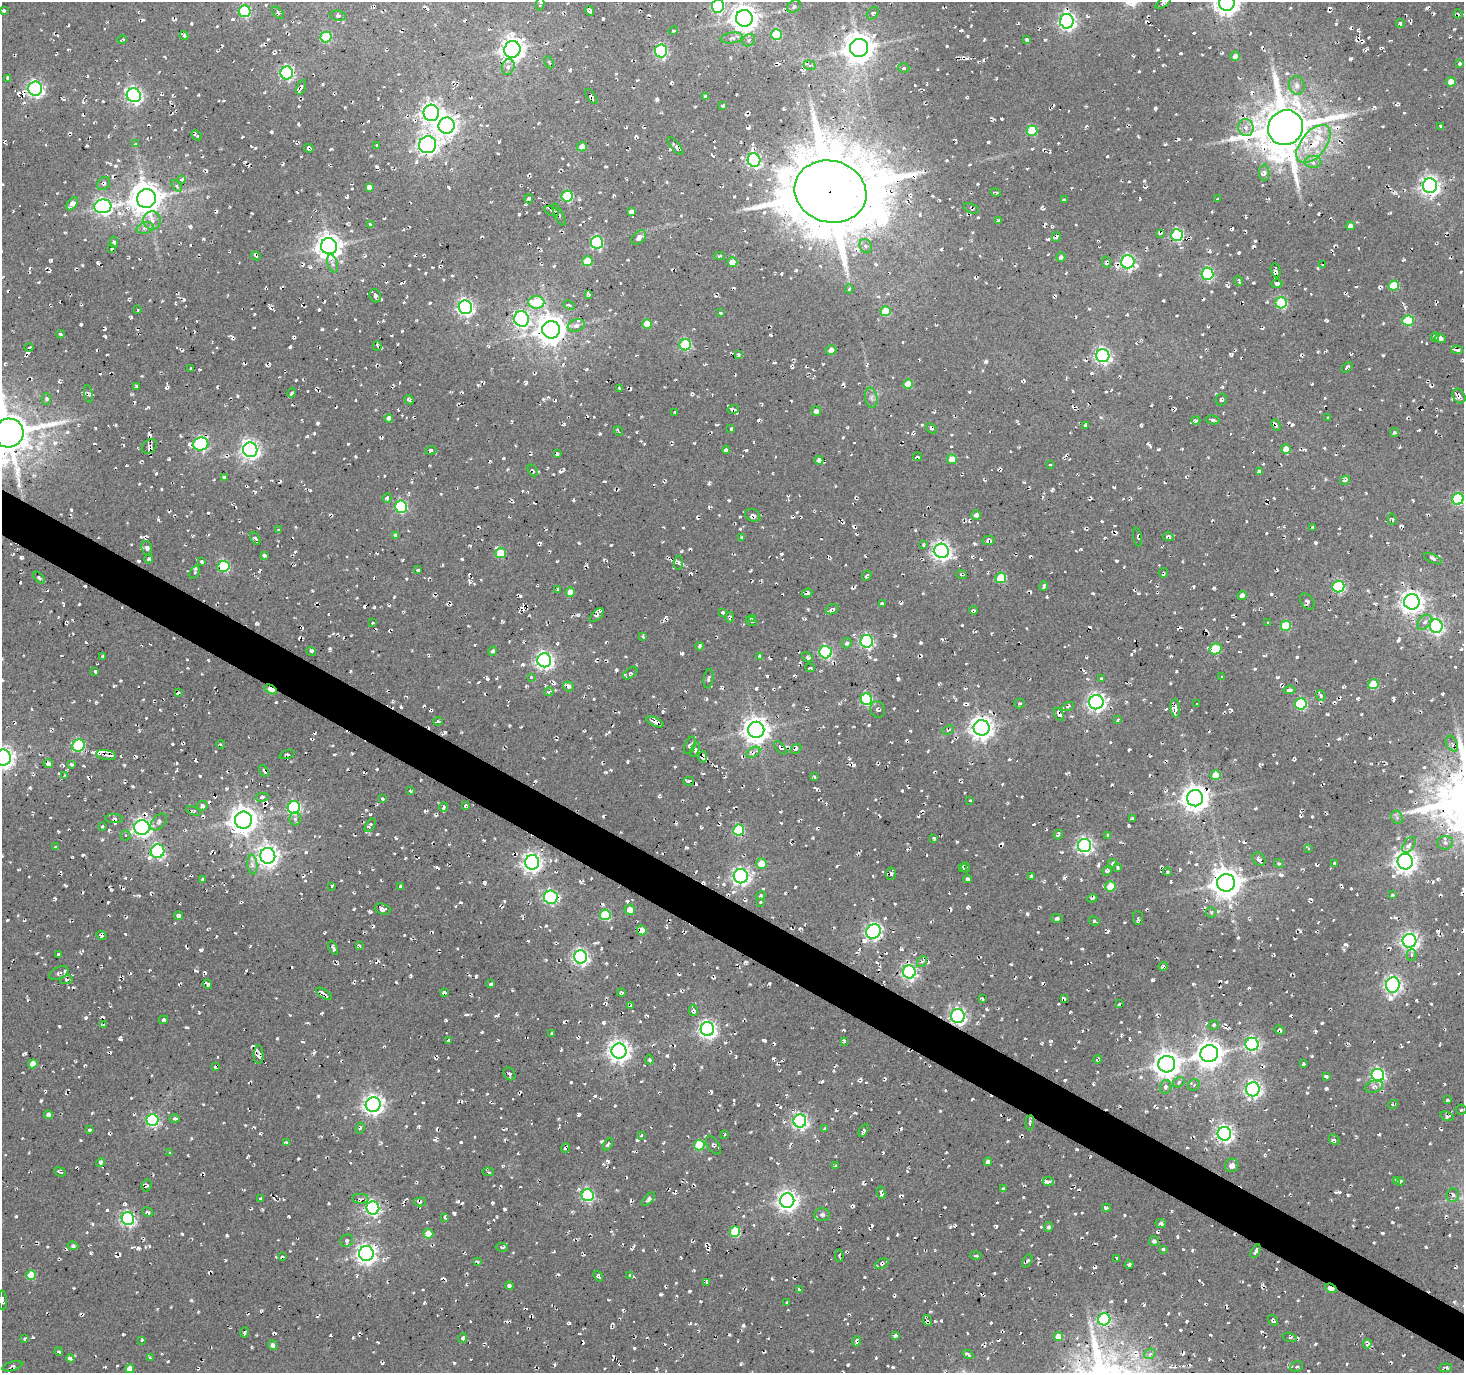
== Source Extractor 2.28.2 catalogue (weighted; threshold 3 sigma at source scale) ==
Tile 6 of 4 x 4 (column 2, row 2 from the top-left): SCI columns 1463-2924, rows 2931-4301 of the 5853 x 5930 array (HDU 1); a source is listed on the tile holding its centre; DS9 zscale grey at full resolution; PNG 1466 x 1375 px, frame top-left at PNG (2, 2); each listed source drawn as its Kron ellipse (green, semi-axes under 4 px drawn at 4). Shown black and unused: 3% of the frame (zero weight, under 2 of 3 exposures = <1% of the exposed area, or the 3 px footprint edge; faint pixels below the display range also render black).
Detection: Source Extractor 2.28.2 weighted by HDU 2 'WHT'; one run over the whole footprint, this tile lists its part. Background 0.0081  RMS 0.0091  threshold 0.0408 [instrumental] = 3 sigma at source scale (4.5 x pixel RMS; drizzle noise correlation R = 1.50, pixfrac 1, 0.0396/0.0396 arcsec/px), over >= 5 px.
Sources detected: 1628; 56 cosmic-ray / hot-pixel residue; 4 long thin detections or spike segments (spike, bleed or trail) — neither listed nor drawn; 15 inside a brighter listed object's ellipse — not listed separately; of the other 1553, all 500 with FLUX_AUTO >= 1.73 (the completeness limit of this list) listed and drawn (1053 fainter detections not listed), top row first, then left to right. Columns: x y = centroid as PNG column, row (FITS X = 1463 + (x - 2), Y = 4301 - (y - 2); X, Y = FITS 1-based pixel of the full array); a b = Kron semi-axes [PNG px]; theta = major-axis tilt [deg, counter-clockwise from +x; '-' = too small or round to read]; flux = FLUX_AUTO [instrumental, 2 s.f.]
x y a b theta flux
1163 3 8 3 35 2.2
1227 3 8 7 - 840
540 4 6 3 80 2.5
718 6 6 6 - 120
794 6 7 5 30 2.3
4 11 4 3 - 2.2
245 11 6 6 - 83
590 11 5 4 - 3.6
278 13 7 4 -48 2.1
873 13 7 5 49 2.1
1458 14 5 3 - 1.7
338 16 8 5 -8 2.4
744 18 8 8 - 1100
1067 21 7 6 - 330
1400 24 4 3 - 2.3
673 31 5 4 - 1.8
776 34 5 5 - 39
184 36 4 3 - 2.7
326 37 5 5 - 66
732 38 11 5 8 3.7
1027 39 4 3 - 2.2
122 40 5 3 - 2.1
749 40 7 5 43 2.7
859 48 9 9 - 1500
512 49 8 8 - 790
661 51 6 6 - 130
1235 56 5 5 - 4.2
549 62 6 4 -65 1.9
1460 63 4 3 - 2
810 65 6 4 -19 2.8
508 67 8 6 72 3
903 68 6 4 1 1.7
287 73 6 6 - 150
7 78 4 3 - 1.8
1451 82 5 4 - 13
1297 85 9 7 -76 4.4
301 87 8 3 70 2.7
35 89 7 7 - 280
134 95 7 6 - 280
591 96 8 4 -56 2.3
706 96 4 4 - 1.8
723 105 4 3 - 2
431 113 8 8 - 490
447 125 8 8 - 540
1441 127 4 3 - 1.8
1246 128 8 7 - 5.3
1286 128 18 17 - 4800
1032 131 5 5 - 46
197 135 6 3 -45 2.5
135 144 3 3 - 1.8
1313 144 22 12 51 29
377 145 4 3 - 2.1
427 145 8 8 - 440
675 146 11 4 -50 3.6
582 147 5 5 - 6.1
309 148 5 4 - 2.1
754 160 7 6 - 180
1313 162 8 6 -2 3.9
1264 173 8 5 89 3.6
181 179 4 3 - 1.8
104 183 7 5 49 2.2
177 186 6 4 -52 1.9
1430 186 7 7 - 480
369 187 4 4 - 4.2
830 192 36 31 -14 9900
996 192 5 3 - 2.5
567 196 5 5 - 64
146 199 9 9 - 1800
529 199 4 4 - 3.6
1218 199 4 2 - 1.8
1064 200 4 3 - 2.4
72 204 7 4 52 7
103 206 8 7 - 260
971 209 8 4 -25 1.8
552 211 8 4 -28 3.1
631 212 4 4 - 4
559 215 12 4 -63 3
998 220 3 3 - 2.2
152 221 9 9 - 6.3
370 225 4 3 - 1.8
1350 226 4 4 - 4.3
145 228 9 5 14 3.5
1160 233 4 3 - 2.9
1177 235 6 6 - 120
639 237 9 5 44 4
1056 237 5 3 - 2.9
114 242 6 3 -82 2.2
597 242 6 6 - 110
329 246 8 8 - 960
866 246 7 6 - 3.2
112 248 3 2 - 1.9
256 256 5 3 - 2.2
719 256 5 3 - 2
1061 257 4 4 - 2.9
587 261 5 5 - 23
732 262 5 5 - 8.8
1106 262 6 3 -79 2
1128 262 7 6 - 200
333 264 9 5 -73 3.2
1323 265 4 3 - 1.7
1276 271 7 5 -75 3.5
1207 274 6 6 - 130
1239 281 5 3 - 1.9
1277 284 5 3 - 3.4
1394 285 5 5 - 33
849 289 4 3 - 1.9
588 294 4 3 - 1.9
375 296 6 5 - 3.9
536 302 8 6 -4 40
1281 303 5 5 - 76
569 305 6 3 -27 2.2
465 307 7 6 - 290
138 310 3 3 - 1.7
886 311 5 5 - 28
720 312 4 3 - 2.3
522 319 8 7 - 260
1408 321 5 5 - 66
647 324 5 5 - 17
576 325 8 6 20 3.9
551 330 9 9 - 1400
61 334 4 3 - 2.9
1435 337 4 3 - 2.4
1440 338 5 4 - 3.3
685 345 6 5 - 86
377 346 5 4 - 2.6
29 347 4 3 - 1.8
831 350 5 5 - 4.9
1457 350 6 3 -1 2.9
738 355 3 3 - 3.1
1103 356 7 6 - 260
1347 367 6 3 40 3
191 368 3 3 - 1.8
908 384 5 4 - 14
136 386 4 3 - 2.1
619 388 4 3 - 1.9
292 393 5 3 - 3.1
88 394 9 4 -80 2.4
1459 396 8 6 -58 4.1
871 398 10 6 -80 3.4
46 399 5 4 - 2.2
409 400 5 3 - 3.2
1221 400 6 5 - 2.9
733 409 6 3 2 2.4
816 411 5 5 - 3.6
675 412 4 3 - 2.1
389 418 4 4 - 4.3
1328 418 4 3 - 1.8
1196 420 4 3 - 2.4
1213 420 7 4 -12 2.4
1085 425 4 3 - 2.5
1276 425 6 3 -64 2.9
931 428 6 3 -40 1.9
731 429 3 3 - 1.8
618 431 5 2 - 2
9 433 15 14 - 3500
1394 433 4 4 - 1.8
201 444 7 6 - 160
149 446 8 6 41 2.4
1286 449 5 5 - 8.3
250 450 7 7 - 450
431 450 5 4 - 2.1
726 450 4 4 - 2.5
557 453 3 3 - 1.8
918 457 4 3 - 1.9
952 459 5 5 - 12
819 460 4 4 - 4.1
1050 465 3 3 - 1.9
533 470 6 3 -56 1.9
1259 472 4 4 - 2.9
224 477 3 3 - 1.8
1345 480 5 4 - 2.2
387 498 5 4 - 2.4
1458 499 6 5 - 90
401 507 6 6 - 110
753 515 8 6 -28 3.2
976 515 5 4 - 3.2
1392 519 6 3 -74 2.1
1312 527 4 3 - 2.3
278 530 4 3 - 2
396 535 4 4 - 1.7
742 537 3 3 - 2
1138 537 10 4 -79 1.8
1168 537 5 3 - 1.9
255 539 7 3 -60 3.4
989 540 6 4 14 3.9
924 545 3 3 - 2.2
147 548 7 5 -80 2.7
942 551 7 7 - 440
501 553 5 5 - 26
264 555 4 3 - 2
149 559 4 3 - 1.8
1433 559 10 4 -25 2.4
202 561 4 3 - 1.9
678 563 7 4 84 2.4
224 566 6 5 - 84
418 570 3 3 - 1.9
194 572 6 4 65 1.9
1164 573 5 3 - 1.7
961 574 5 3 - 1.9
867 576 5 3 - 2.6
39 578 7 4 -44 1.9
1001 578 5 5 - 38
1044 586 5 3 - 2.9
1338 586 6 6 - 110
558 589 3 3 - 2.5
570 592 5 4 - 8.2
807 593 5 3 - 2.9
1242 595 4 4 - 5.5
1307 601 9 6 -52 3.4
1412 602 8 7 - 650
882 604 4 3 - 1.8
832 609 7 5 18 3
973 610 4 3 - 1.9
722 612 3 3 - 1.8
597 615 9 4 44 2.6
730 617 5 4 - 3
753 618 4 4 - 2.2
751 621 6 3 -36 2.4
1268 622 4 3 - 2
1424 622 8 6 51 3.6
372 623 3 3 - 2.2
1286 626 5 5 - 38
1436 626 7 6 - 220
643 637 3 3 - 2.5
867 641 6 6 - 150
847 643 5 5 - 2.1
700 646 4 4 - 1.8
1215 649 6 5 - 44
311 651 5 4 - 2.1
493 651 5 4 - 2.1
825 652 6 6 - 130
103 656 4 4 - 3.2
759 656 3 3 - 1.7
808 657 6 4 -33 1.9
544 660 7 7 - 380
810 668 5 3 - 1.9
95 671 3 3 - 1.9
630 673 8 4 36 1.8
531 677 4 3 - 2
1222 677 3 3 - 1.9
709 679 10 4 81 2.4
1101 679 3 3 - 1.9
1373 684 5 5 - 30
569 686 5 5 - 3.4
271 689 6 4 -30 14
1289 690 6 4 6 3.1
549 692 5 3 - 1.8
178 693 4 2 - 1.7
1321 695 5 4 - 3.2
866 699 6 5 - 94
1096 702 7 7 - 400
1019 703 5 5 - 1.9
1197 703 3 3 - 1.8
1301 704 6 5 - 73
1068 707 6 3 26 1.8
1175 708 9 5 -86 4.5
878 709 8 7 - 2.5
1059 714 7 4 -58 3.4
1118 720 4 3 - 1.9
438 721 5 2 - 1.8
655 722 9 4 -24 4.3
981 728 8 8 - 770
756 730 8 8 - 990
948 730 6 4 25 2.5
220 744 4 3 - 2.2
1452 744 8 5 -61 3
690 745 9 5 69 4
79 746 6 6 - 89
780 748 8 4 -49 2.3
695 749 8 3 72 2
796 749 6 4 38 2.1
753 752 7 5 32 4.3
287 754 8 4 17 2
106 755 10 5 -10 5.5
3 757 8 8 - 550
703 757 6 4 85 4.1
48 763 5 4 - 7.5
71 765 3 3 - 2
264 771 6 3 -55 3.4
1216 775 5 5 - 15
65 776 4 3 - 2
814 777 3 3 - 2.3
688 781 5 3 - 2.7
410 791 3 3 - 1.8
262 797 6 4 11 2.6
1195 798 8 8 - 1000
382 799 4 3 - 2.1
970 800 3 3 - 1.8
465 805 3 3 - 2.3
202 806 5 5 - 3
294 807 6 6 - 120
443 807 5 4 - 2.5
194 811 8 4 -24 2.3
1397 817 7 5 -67 2.5
1132 818 4 3 - 2
114 819 9 4 -4 2.6
295 819 6 5 - 2.6
243 820 8 8 - 1100
159 822 10 6 46 3.6
370 825 7 4 59 2.1
102 827 3 3 - 1.8
142 828 7 7 - 380
739 830 5 5 - 65
1058 834 5 4 - 2.3
1108 835 4 4 - 2.2
125 836 5 5 - 1.8
933 838 4 3 - 2.2
1445 843 8 6 8 4.1
1409 845 9 5 53 3.5
1084 846 6 6 - 290
55 847 4 3 - 1.9
1308 848 3 3 - 2.1
158 851 7 6 - 160
268 856 8 7 - 620
1259 859 7 5 -50 3.8
532 862 7 7 - 470
1405 862 8 7 - 690
1112 863 4 3 - 1.9
1279 863 5 4 - 1.9
1335 863 4 3 - 2.2
761 864 5 5 - 19
252 865 10 5 -84 3.6
963 867 4 2 - 1.8
965 867 5 2 - 2.2
1117 867 3 3 - 2.4
1107 871 5 4 - 2.7
1168 872 4 4 - 1.7
891 874 6 5 - 2.7
741 876 7 7 - 350
1031 876 4 3 - 2.8
968 879 4 4 - 3.3
202 880 4 3 - 2
1226 883 9 9 - 1500
332 886 3 3 - 2
401 886 4 3 - 3.4
1110 886 5 5 - 22
761 895 5 3 - 2
1393 895 3 3 - 2
551 897 7 6 - 160
1092 898 5 3 - 2.3
761 902 3 3 - 2.3
383 909 8 5 -17 4
630 910 5 5 - 7.7
1211 912 5 5 - 2.5
605 915 5 5 - 56
178 916 4 4 - 2.2
1057 918 6 4 -5 2.1
1138 918 7 5 -82 2.4
1094 921 5 3 - 2.7
642 930 5 4 - 9
873 931 8 6 42 300
101 935 5 3 - 1.9
1409 941 7 7 - 350
359 945 3 3 - 2.3
333 948 7 3 -63 2.6
59 955 4 3 - 1.8
1412 955 5 5 - 2.4
581 957 6 6 - 280
922 962 6 4 50 1.8
1163 966 4 3 - 2.4
909 972 6 6 - 240
59 973 10 5 26 3.9
67 980 7 4 13 2.6
208 984 5 3 - 2.4
491 984 4 3 - 1.8
1393 985 8 6 84 310
444 992 4 3 - 2.5
621 993 4 3 - 1.7
324 994 9 3 -33 4.8
982 999 4 3 - 2.3
1064 999 4 3 - 2.1
1119 1004 4 3 - 2.3
631 1006 4 3 - 2
693 1010 5 5 - 2.7
958 1016 7 7 - 270
163 1020 5 3 - 2.7
103 1025 3 3 - 2
1214 1025 5 4 - 1.8
707 1029 7 6 - 370
1279 1030 5 4 - 2.9
551 1033 4 3 - 1.9
448 1041 4 3 - 4.1
844 1041 4 3 - 2.5
1252 1044 6 6 - 180
619 1051 7 7 - 650
1209 1054 9 8 - 1000
258 1055 9 5 -88 5.2
1097 1059 4 3 - 1.8
649 1060 5 4 - 2.1
33 1064 4 4 - 10
1167 1064 8 8 - 980
1303 1064 3 3 - 2.2
215 1067 4 2 - 2
509 1074 7 5 -54 2.4
1378 1075 6 6 - 210
1326 1076 4 3 - 1.8
1179 1082 6 5 - 2
1194 1085 6 5 - 1.8
1374 1086 9 5 17 3.5
1166 1087 7 5 74 3.3
1253 1089 7 7 - 280
1447 1100 3 3 - 1.9
1393 1104 5 3 - 2.2
373 1105 7 7 - 500
1461 1110 5 5 - 2.1
48 1115 4 4 - 4.7
1447 1116 7 4 -17 2.4
175 1119 5 3 - 2.6
152 1120 6 6 - 150
800 1121 6 6 - 250
1030 1123 7 3 86 2.6
360 1128 5 3 - 1.8
824 1128 4 3 - 1.7
89 1130 3 3 - 1.9
863 1130 7 4 61 4.2
724 1134 3 3 - 2.1
1224 1134 7 6 - 370
641 1135 3 3 - 1.8
1334 1139 6 4 -48 2
286 1143 4 3 - 3.5
608 1144 7 3 61 1.7
699 1145 5 5 - 47
713 1145 10 5 -56 2.6
566 1148 5 3 - 3
170 1153 3 3 - 1.8
988 1162 4 4 - 3.8
101 1163 5 4 - 2.4
1232 1165 7 6 - 6.2
835 1166 3 3 - 2.3
60 1172 6 3 -20 2.2
488 1172 6 4 -5 1.9
1397 1180 3 3 - 2.3
1401 1181 4 3 - 2.1
1048 1182 5 4 - 4.8
146 1185 6 5 - 1.8
1003 1189 4 3 - 2
881 1193 6 4 -81 3.1
588 1195 6 6 - 140
1453 1195 7 6 - 3
261 1199 4 3 - 2.4
360 1199 8 4 -2 2.5
649 1199 8 4 48 2.8
787 1201 7 7 - 550
420 1202 6 4 3 2.2
373 1208 7 6 - 220
1106 1208 4 3 - 3.1
148 1212 6 3 -28 2.3
822 1214 8 6 -3 2.7
445 1217 4 3 - 2.8
128 1219 6 6 - 220
1161 1224 5 4 - 3
1049 1227 5 4 - 2.1
735 1232 5 5 - 52
428 1234 5 5 - 16
347 1241 7 6 - 3.6
1154 1241 5 4 - 2.4
73 1246 5 4 - 2.1
502 1247 6 3 -9 1.9
1163 1249 3 3 - 2
1256 1251 7 4 61 3.1
366 1253 7 7 - 480
976 1255 5 3 - 1.8
839 1256 6 3 -80 1.9
282 1257 3 3 - 2.2
1117 1259 3 3 - 3.4
1027 1261 7 3 63 1.8
477 1262 3 3 - 2.4
882 1264 7 4 23 2.1
1129 1264 4 3 - 1.9
31 1275 5 5 - 30
630 1275 3 3 - 2.1
598 1276 6 3 -54 2.1
707 1282 4 3 - 1.8
509 1286 4 3 - 2.7
1331 1288 6 3 -24 12
799 1290 4 3 - 2.9
3 1300 10 2 -87 2
787 1302 3 3 - 1.8
1104 1319 6 6 - 140
927 1320 5 4 - 1.8
1273 1320 6 4 -55 2.9
245 1332 5 3 - 1.9
896 1336 4 4 - 2.1
1058 1337 5 4 - 11
1290 1337 7 4 -15 2.1
463 1338 5 4 - 1.9
24 1339 4 3 - 1.8
141 1340 3 3 - 2.2
857 1341 5 3 - 3.4
1367 1344 4 4 - 5.5
273 1345 5 4 - 3.1
59 1352 4 3 - 1.9
968 1354 6 3 -35 2.7
1150 1354 6 4 42 2.2
70 1358 4 3 - 3.7
150 1358 4 3 - 1.9
12 1366 10 4 17 2.5
1297 1366 6 5 - 2.4
1446 1368 6 3 7 2.9
130 1369 4 4 - 8.4
Overlapping masked pixels (flux is a lower limit): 4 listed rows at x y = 830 192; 271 689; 958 1016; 1331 1288
Isophote crosses this tile's border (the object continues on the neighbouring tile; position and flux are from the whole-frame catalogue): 8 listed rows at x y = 1227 3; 540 4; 718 6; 4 11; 744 18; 9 433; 3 757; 1461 1110
Unlisted compact peaks at least as high as the median listed source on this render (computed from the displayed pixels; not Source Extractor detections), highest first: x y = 569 1323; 330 1335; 603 816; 314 433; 1064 878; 972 1234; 377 769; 1327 714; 404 935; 773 1058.